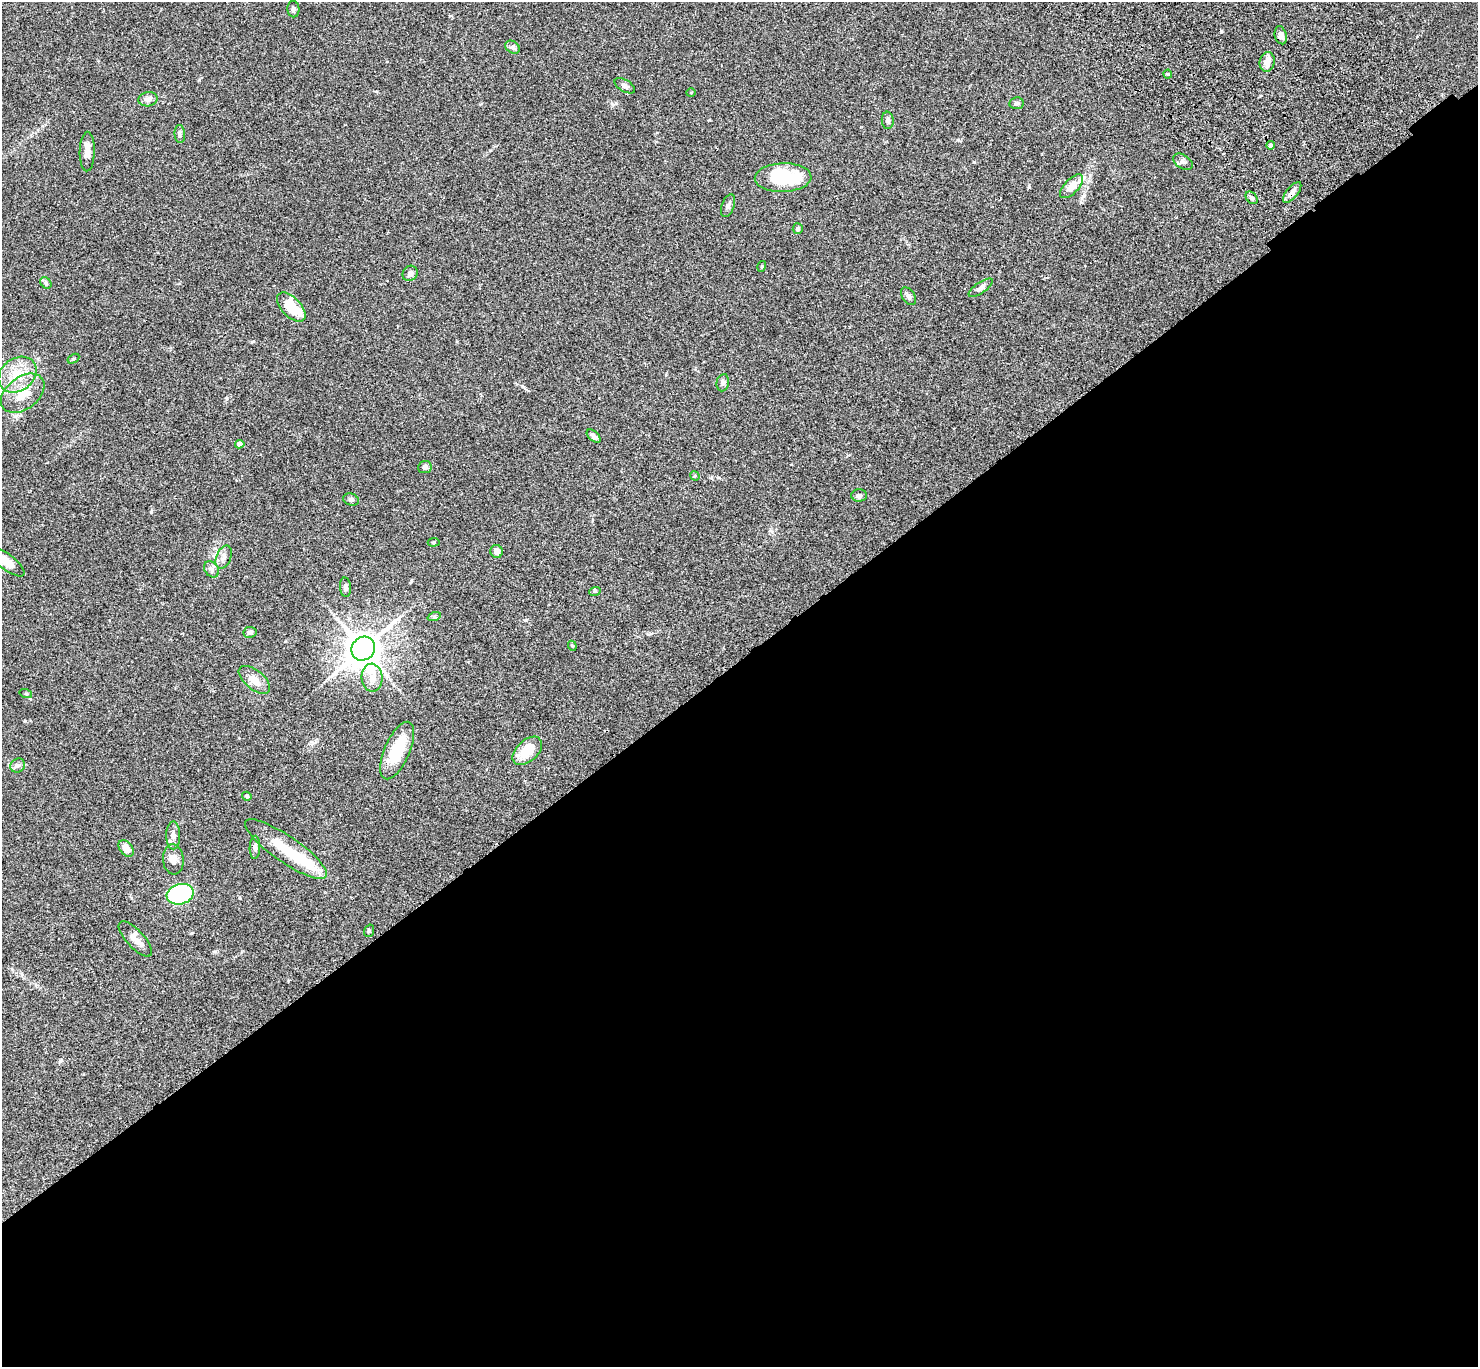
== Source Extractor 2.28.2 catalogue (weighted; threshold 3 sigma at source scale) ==
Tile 15 of 4 x 4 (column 3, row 4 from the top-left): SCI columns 3057-4532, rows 385-1749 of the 6108 x 6089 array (HDU 1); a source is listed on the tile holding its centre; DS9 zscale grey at full resolution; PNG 1480 x 1369 px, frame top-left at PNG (2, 2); each listed source drawn as its Kron ellipse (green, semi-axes under 4 px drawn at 4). Shown black and unused: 52% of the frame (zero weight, under 3 of 4 exposures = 6% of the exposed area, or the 3 px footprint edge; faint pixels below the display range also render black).
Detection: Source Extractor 2.28.2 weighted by HDU 2 'WHT'; one run over the whole footprint, this tile lists its part. Background 0.059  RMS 0.0051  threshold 0.0231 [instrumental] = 3 sigma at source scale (4.5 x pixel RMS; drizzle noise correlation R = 1.50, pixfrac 1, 0.05/0.05 arcsec/px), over >= 5 px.
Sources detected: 66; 2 inside a brighter object's white glare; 1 long thin detection or spike segment (spike, bleed or trail) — neither listed nor drawn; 1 inside a brighter listed object's ellipse — not listed separately; the other 62 listed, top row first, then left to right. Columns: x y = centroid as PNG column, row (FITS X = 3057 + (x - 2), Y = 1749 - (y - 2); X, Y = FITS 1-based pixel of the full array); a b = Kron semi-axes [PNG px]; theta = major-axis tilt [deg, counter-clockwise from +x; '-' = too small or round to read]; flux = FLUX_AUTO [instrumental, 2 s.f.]
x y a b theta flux
293 9 8 6 -86 1.1
1281 35 9 6 -75 1.8
513 47 8 6 -35 1.2
1267 62 10 7 78 3.7
1168 74 4 4 - 0.51
625 86 11 6 -30 1.6
691 93 5 3 - 0.38
148 99 9 7 12 2.4
1017 103 7 6 - 1.2
888 120 8 6 -85 1.4
180 134 9 5 -86 1.2
1271 145 4 4 - 1.5
87 152 20 7 89 4.1
1183 162 11 6 -31 1.6
783 178 28 14 2 32
1072 186 15 7 47 5.7
1292 192 13 5 51 2.5
1252 198 7 5 -48 1
728 206 12 6 70 1.5
798 229 5 5 - 1.1
762 266 5 3 - 0.48
410 273 8 7 - 2
46 283 6 5 - 0.97
981 288 14 5 34 1.6
909 296 10 6 -55 1.8
291 307 18 9 -46 15
73 359 6 4 31 0.63
17 375 20 16 38 11
723 383 9 6 80 1.3
23 393 24 16 38 11
594 436 8 5 -41 1.7
240 444 4 4 - 1.8
425 467 7 6 - 1.6
695 476 5 4 - 0.49
859 495 7 6 - 1.3
351 500 8 6 -21 1.1
434 542 6 4 6 0.58
497 551 6 6 - 2.8
224 557 12 7 68 2.2
6 561 23 7 -37 6.6
211 569 9 6 -56 1.6
346 587 10 5 -85 1.4
595 591 6 3 18 0.51
434 617 7 4 18 0.78
250 632 6 5 - 1.2
572 646 5 4 - 0.61
363 649 12 11 - 970
372 678 14 10 -87 4.3
254 680 19 9 -39 5.3
26 694 6 4 -18 0.61
397 750 31 12 66 20
527 751 17 10 42 11
18 765 7 6 - 1.4
247 796 5 4 - 0.66
173 835 14 7 90 2.5
255 847 11 5 88 1.7
126 848 9 6 -53 3.9
286 849 49 13 -35 18
173 859 15 10 -85 3.9
180 894 13 10 15 55
369 931 6 5 - 0.73
135 939 22 8 -47 4.4
Overlapping masked pixels (flux is a lower limit): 1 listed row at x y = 1292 192
Isophote crosses this tile's border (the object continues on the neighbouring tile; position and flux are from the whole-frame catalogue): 1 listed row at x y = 6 561
Unlisted compact peaks at least as high as the median listed source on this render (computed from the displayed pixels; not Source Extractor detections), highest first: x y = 151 512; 1029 187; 25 721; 526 620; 974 162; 227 398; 253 341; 958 140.